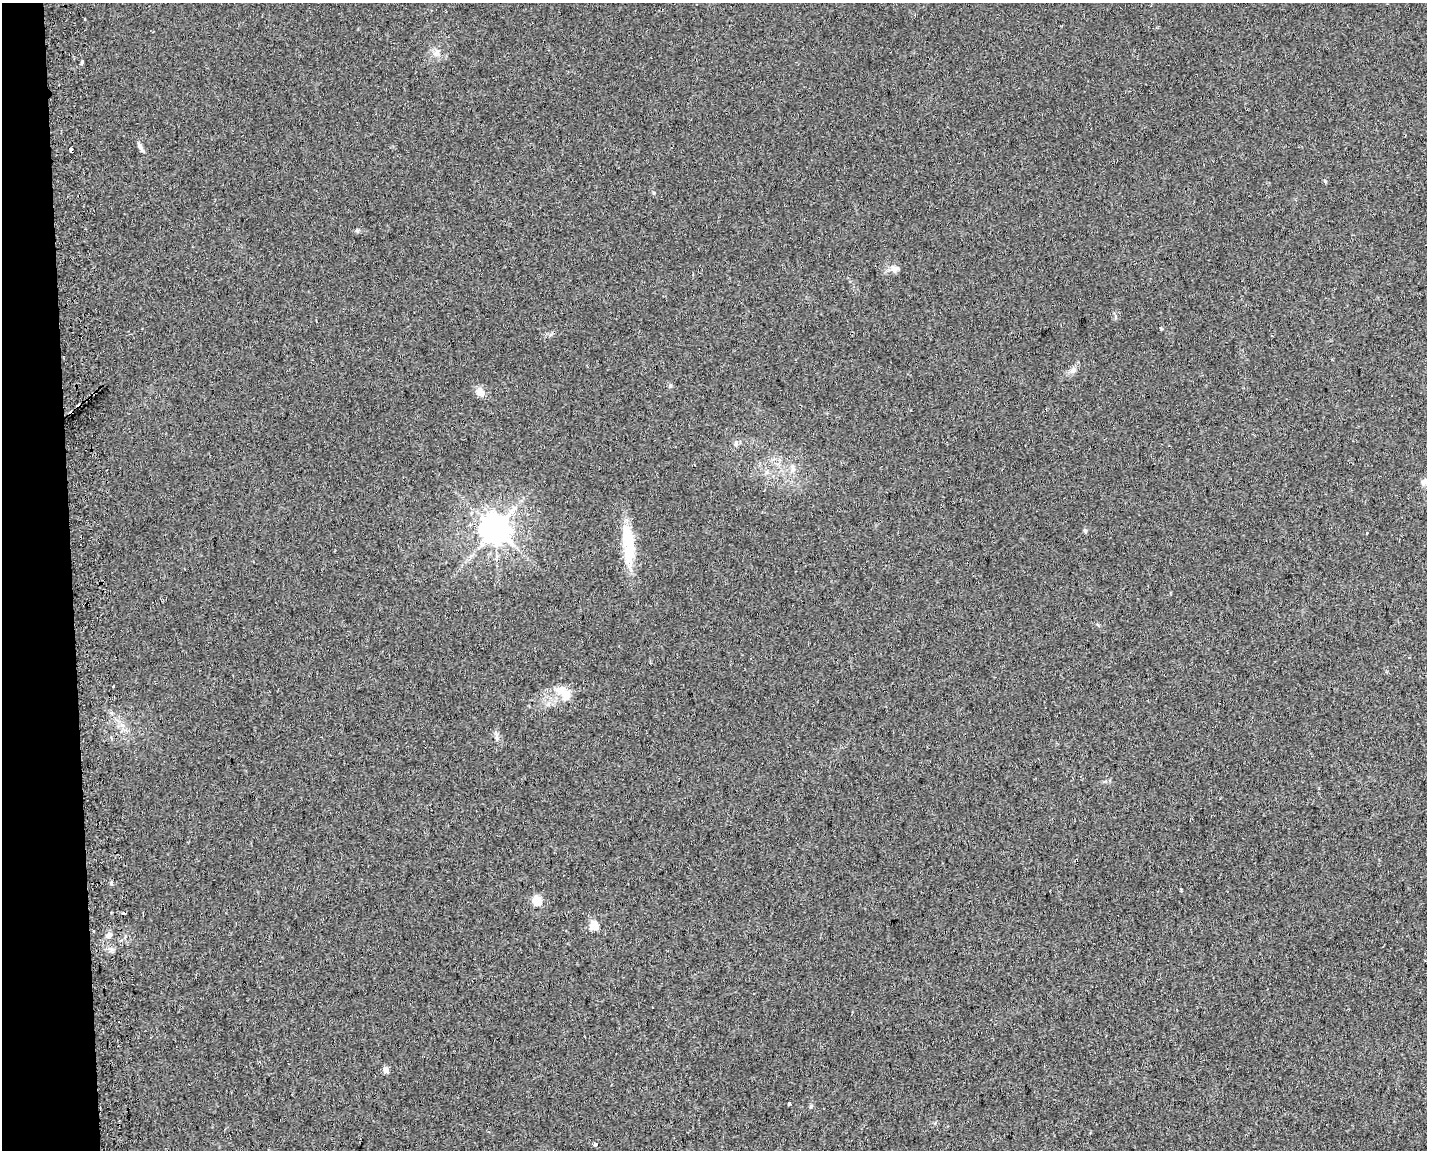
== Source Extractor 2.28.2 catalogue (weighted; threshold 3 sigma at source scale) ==
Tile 4 of 3 x 4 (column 1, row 2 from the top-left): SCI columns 55-1479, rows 2339-3486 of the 4425 x 4678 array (HDU 1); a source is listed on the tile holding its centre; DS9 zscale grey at full resolution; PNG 1429 x 1152 px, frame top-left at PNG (2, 3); no overlay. Shown black and unused: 5% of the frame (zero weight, under 2 of 3 exposures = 4% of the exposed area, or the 3 px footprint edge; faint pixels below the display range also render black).
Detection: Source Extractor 2.28.2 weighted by HDU 2 'WHT'; one run over the whole footprint, this tile lists its part. Background 0.0226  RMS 0.0048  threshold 0.0215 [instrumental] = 3 sigma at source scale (4.5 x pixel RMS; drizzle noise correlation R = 1.50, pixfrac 1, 0.0396/0.0396 arcsec/px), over >= 5 px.
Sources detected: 36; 1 inside a brighter object's white glare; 3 cosmic-ray / hot-pixel residue — not listed; the other 32 listed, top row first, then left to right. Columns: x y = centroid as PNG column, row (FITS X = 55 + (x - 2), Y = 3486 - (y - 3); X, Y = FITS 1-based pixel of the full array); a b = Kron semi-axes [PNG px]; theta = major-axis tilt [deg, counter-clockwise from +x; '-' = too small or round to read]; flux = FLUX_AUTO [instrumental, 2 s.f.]
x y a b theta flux
436 53 11 7 60 2.4
82 62 3 3 - 1.8
140 147 13 5 -59 1.7
71 150 4 3 - 5.2
1325 181 6 3 -46 0.52
895 270 11 7 46 2.1
1073 370 9 6 30 1.7
670 386 5 4 - 0.65
480 392 13 10 -38 3.1
736 443 8 6 74 1.3
793 469 7 4 72 1.3
767 472 7 4 -71 0.94
1425 481 16 5 37 1.8
495 529 8 8 - 740
1085 530 6 4 0 0.61
1366 533 3 3 - 1.2
628 544 57 13 -85 20
1409 657 3 3 - 0.72
113 686 2 2 - 0.53
561 691 22 14 -34 6.7
111 712 4 4 - 1.1
496 737 7 5 -90 1.1
537 900 5 5 - 19
124 913 3 3 - 2.2
594 925 5 5 - 17
109 935 8 6 52 1.9
111 949 8 5 -24 1.5
652 1007 3 2 - 0.81
385 1070 5 4 - 4.1
789 1104 4 3 - 1.4
811 1106 6 4 71 0.62
595 1144 4 3 - 6.7
Overlapping masked pixels (flux is a lower limit): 1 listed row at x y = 71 150
Isophote crosses this tile's border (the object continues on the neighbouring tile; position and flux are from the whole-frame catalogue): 1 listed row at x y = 1425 481
Unlisted compact peaks at least as high as the median listed source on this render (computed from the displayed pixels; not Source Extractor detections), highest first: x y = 357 231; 654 193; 1161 329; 1181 890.